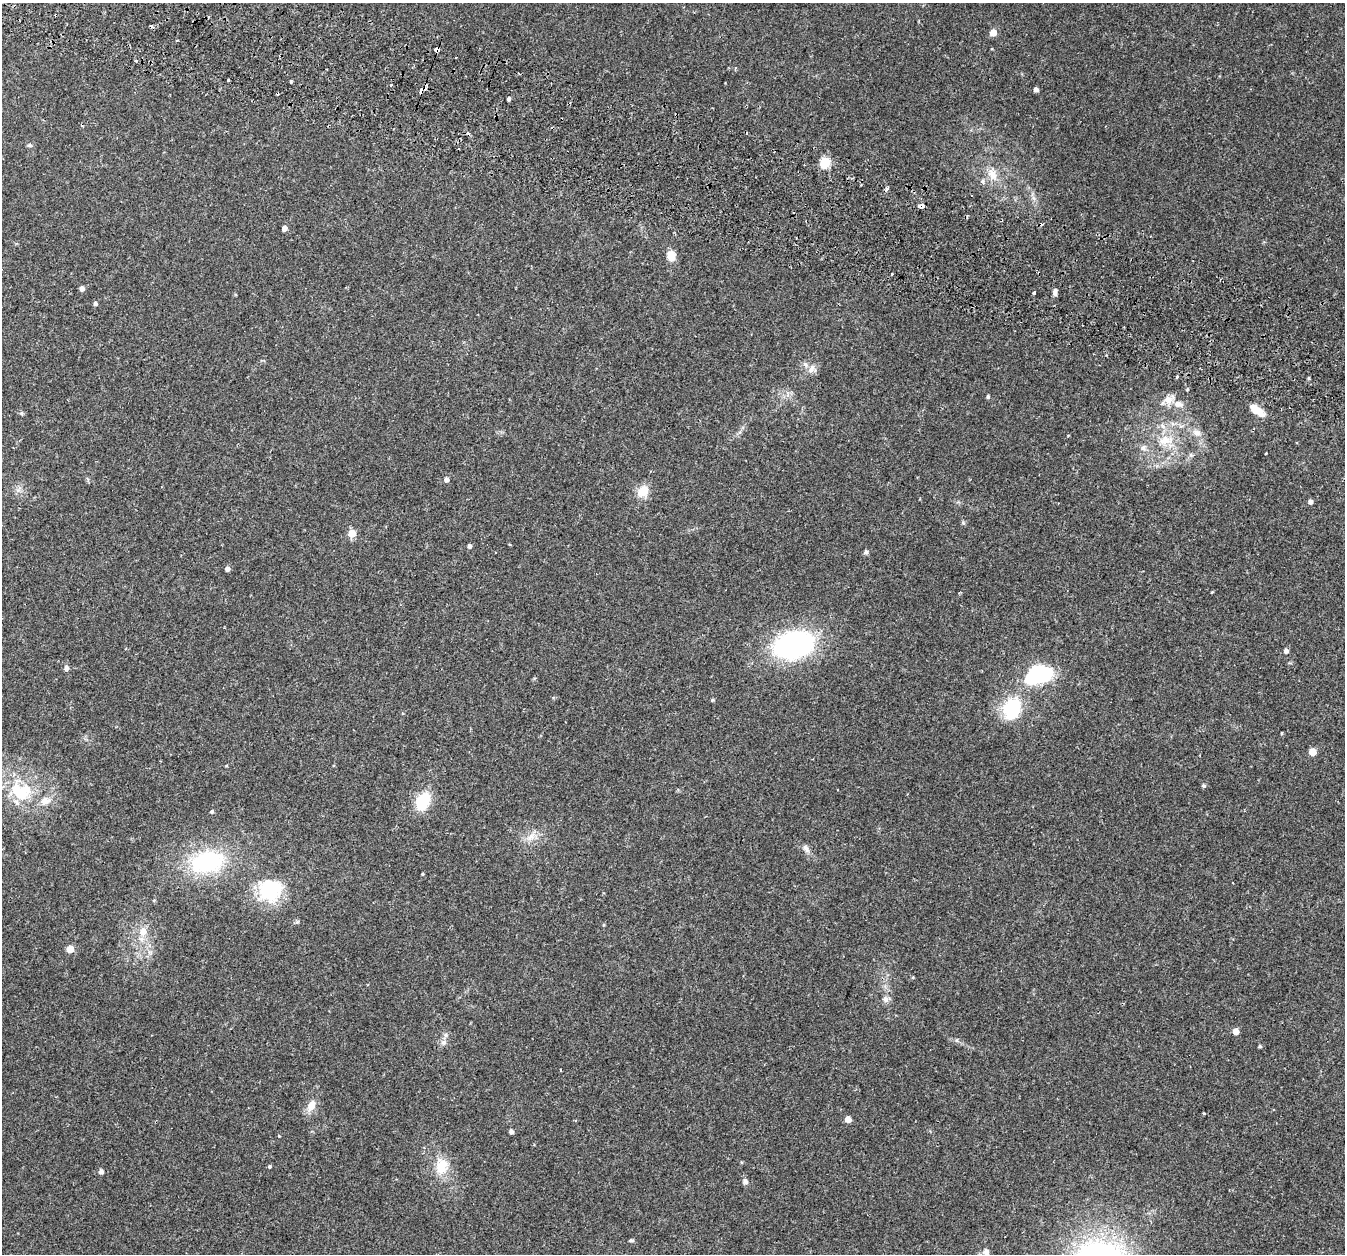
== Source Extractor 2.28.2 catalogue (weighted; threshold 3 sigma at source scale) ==
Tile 11 of 4 x 4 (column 3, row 3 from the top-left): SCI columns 2753-4095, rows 1546-2797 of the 5514 x 5654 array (HDU 1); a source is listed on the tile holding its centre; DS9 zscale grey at full resolution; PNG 1347 x 1256 px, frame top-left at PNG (2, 3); no overlay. Shown black and unused: <1% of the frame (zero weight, under 2 of 3 exposures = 5% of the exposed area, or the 3 px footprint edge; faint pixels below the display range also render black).
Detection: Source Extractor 2.28.2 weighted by HDU 2 'WHT'; one run over the whole footprint, this tile lists its part. Background 0.0481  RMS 0.0041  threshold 0.0184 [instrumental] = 3 sigma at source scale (4.5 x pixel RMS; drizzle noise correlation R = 1.50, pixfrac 1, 0.0396/0.0396 arcsec/px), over >= 5 px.
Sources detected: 92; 1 inside a brighter object's white glare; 10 cosmic-ray / hot-pixel residue — not listed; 3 inside a brighter listed object's ellipse — not listed separately; the other 78 listed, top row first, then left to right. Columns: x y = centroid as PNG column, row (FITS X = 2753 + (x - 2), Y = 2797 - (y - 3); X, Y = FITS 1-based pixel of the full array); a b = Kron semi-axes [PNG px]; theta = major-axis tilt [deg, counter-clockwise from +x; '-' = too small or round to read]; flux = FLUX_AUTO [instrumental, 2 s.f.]
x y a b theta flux
993 32 5 5 - 6.1
177 40 4 2 - 0.34
438 49 4 3 - 38
136 60 3 3 - 1.9
228 80 3 2 - 1.3
291 81 3 3 - 0.62
391 85 3 2 - 0.41
423 89 7 4 43 11
1036 89 4 4 - 1.6
509 99 4 3 - 0.94
29 145 6 5 - 0.64
825 162 5 5 - 26
992 175 17 11 -68 5.1
921 206 4 3 - 41
284 228 5 4 - 1.9
671 256 10 8 -84 4.5
82 288 5 5 - 1.7
1055 292 8 5 85 1.3
1034 293 3 3 - 2.1
95 304 5 4 - 0.86
805 364 9 5 -45 1.1
811 369 14 6 60 2.1
1309 378 5 3 - 0.44
988 397 4 4 - 0.73
1169 399 16 11 35 3.8
1256 410 18 8 -35 5.3
21 413 6 4 71 0.49
1197 433 12 8 -22 2.5
1165 440 20 13 -1 7.2
1143 447 8 6 87 1.3
1266 453 3 2 - 0.37
1191 455 6 4 -72 0.65
446 479 5 4 - 1.7
643 491 15 12 43 5.6
1310 502 4 4 - 1.5
963 523 6 4 -18 0.53
352 533 5 5 - 8.8
469 546 5 4 - 1.1
495 552 2 2 - 0.29
866 552 6 5 - 0.8
227 569 5 4 - 1.4
1211 592 3 3 - 0.4
959 593 4 3 - 0.33
793 645 29 20 14 86
1286 651 4 4 - 1.6
66 668 6 5 - 1.5
1038 675 30 15 19 40
712 700 4 4 - 0.47
1013 708 20 13 62 30
1282 733 4 3 - 0.35
1313 752 5 5 - 7.5
1204 786 5 5 - 0.64
23 791 27 27 - 19
423 801 19 13 63 13
212 811 4 4 - 0.72
531 837 10 6 37 2.4
806 849 11 7 -58 1.7
207 862 28 18 12 45
422 874 5 3 - 0.34
271 887 35 31 -15 21
143 931 8 7 - 4.1
70 949 5 5 - 7.5
885 999 8 7 - 1.6
1236 1031 5 5 - 3.6
443 1042 8 6 69 1.3
1260 1046 4 3 - 0.56
560 1070 3 2 - 0.36
311 1106 14 8 61 4.3
1204 1113 3 3 - 0.96
848 1119 5 4 - 3.9
511 1132 4 4 - 1.5
279 1136 4 3 - 0.27
442 1166 23 16 78 8.4
269 1167 4 4 - 0.56
101 1171 5 4 - 1.5
745 1181 7 6 - 1.2
631 1240 6 4 0 0.67
986 1252 9 7 -70 1.6
Overlapping masked pixels (flux is a lower limit): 3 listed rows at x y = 438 49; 423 89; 921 206